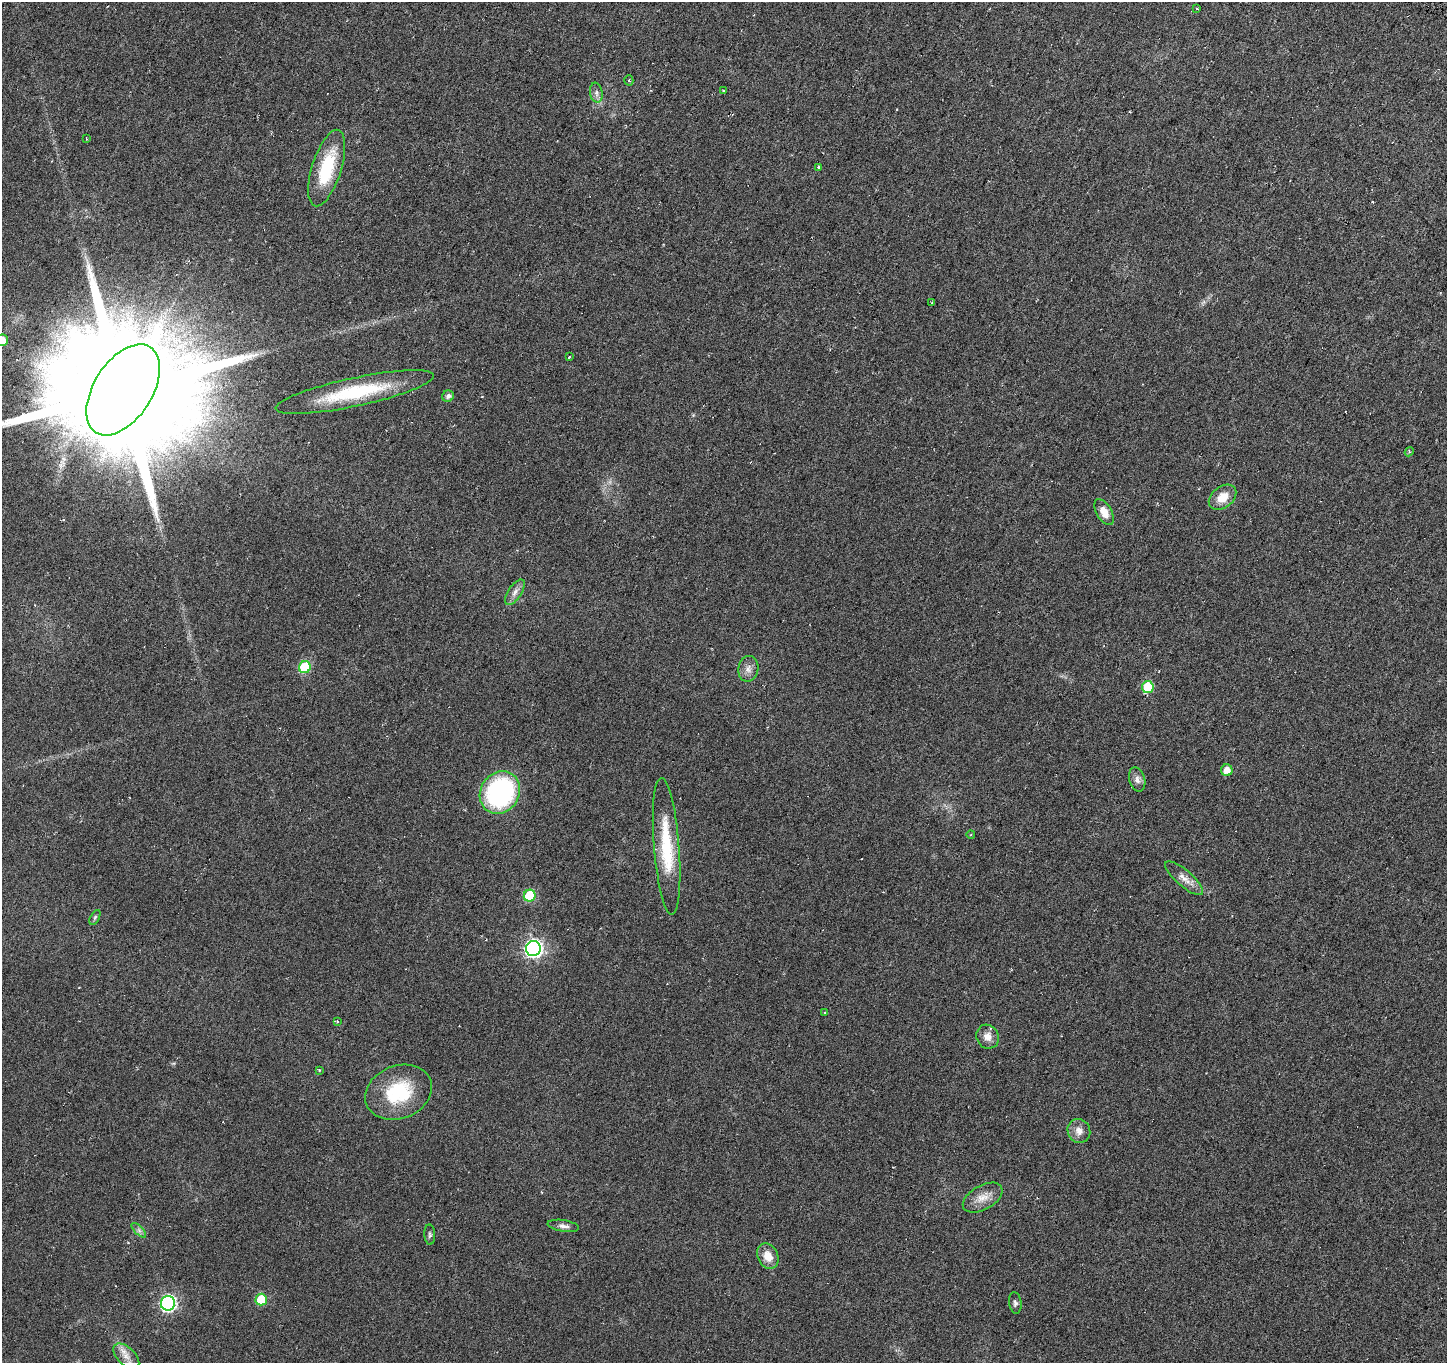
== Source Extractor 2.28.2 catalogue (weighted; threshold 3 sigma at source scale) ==
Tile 10 of 4 x 4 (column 2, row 3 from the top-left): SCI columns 1446-2890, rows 1559-2919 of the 5784 x 5904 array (HDU 1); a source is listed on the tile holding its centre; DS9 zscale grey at full resolution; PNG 1449 x 1365 px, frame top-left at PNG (2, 2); each listed source drawn as its Kron ellipse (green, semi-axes under 4 px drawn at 4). Shown black and unused: <1% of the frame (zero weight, under 3 of 6 exposures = <1% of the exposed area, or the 3 px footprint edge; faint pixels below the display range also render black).
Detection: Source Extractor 2.28.2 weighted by HDU 2 'WHT'; one run over the whole footprint, this tile lists its part. Background 0.0253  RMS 0.0052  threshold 0.0211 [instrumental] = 3 sigma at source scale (4.09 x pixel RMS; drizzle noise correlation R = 1.36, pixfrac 0.8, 0.0396/0.0396 arcsec/px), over >= 5 px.
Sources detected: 46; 2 cosmic-ray / hot-pixel residue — neither listed nor drawn; the other 44 listed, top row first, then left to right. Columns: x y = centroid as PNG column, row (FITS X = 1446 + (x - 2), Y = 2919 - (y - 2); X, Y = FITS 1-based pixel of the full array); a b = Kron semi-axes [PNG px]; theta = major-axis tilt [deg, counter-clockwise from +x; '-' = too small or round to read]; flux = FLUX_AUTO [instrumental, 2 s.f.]
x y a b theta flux
1197 8 3 3 - 0.52
629 80 5 4 - 0.91
723 91 3 3 - 0.6
596 93 10 6 -80 1.8
86 139 3 2 - 0.38
819 167 4 4 - 0.54
327 168 40 14 73 28
932 302 3 2 - 0.36
2 340 6 5 - 5.6
569 357 3 3 - 0.57
123 390 51 29 58 34000
355 392 81 14 12 37
448 396 6 5 - 1.9
1409 452 5 4 - 0.55
1222 497 15 10 38 7.2
1104 512 14 7 -59 5.2
515 592 15 6 56 2.7
305 667 6 6 - 33
748 669 13 10 80 3.2
1148 687 6 5 - 19
1227 770 6 6 - 4.4
1137 779 12 8 -74 2.5
500 792 22 19 56 77
971 834 4 3 - 0.37
667 846 69 12 -85 26
1184 878 24 8 -41 4.5
530 896 6 6 - 28
95 917 8 4 63 0.85
533 948 7 7 - 160
825 1013 4 3 - 0.39
337 1021 4 3 - 0.51
988 1037 12 11 - 4.1
319 1070 4 3 - 0.43
398 1092 34 26 21 29
1079 1131 12 11 - 3.7
983 1198 22 12 29 6.3
563 1226 16 5 -9 2.1
139 1230 9 3 -45 1.1
430 1235 10 5 -87 1.1
768 1256 13 10 -62 6.2
261 1300 6 5 - 19
168 1303 7 7 - 110
1015 1303 11 6 -82 1.4
126 1356 16 8 -44 4.5
Overlapping masked pixels (flux is a lower limit): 1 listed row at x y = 123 390
Isophote crosses this tile's border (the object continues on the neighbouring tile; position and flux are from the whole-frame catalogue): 2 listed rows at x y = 2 340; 123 390